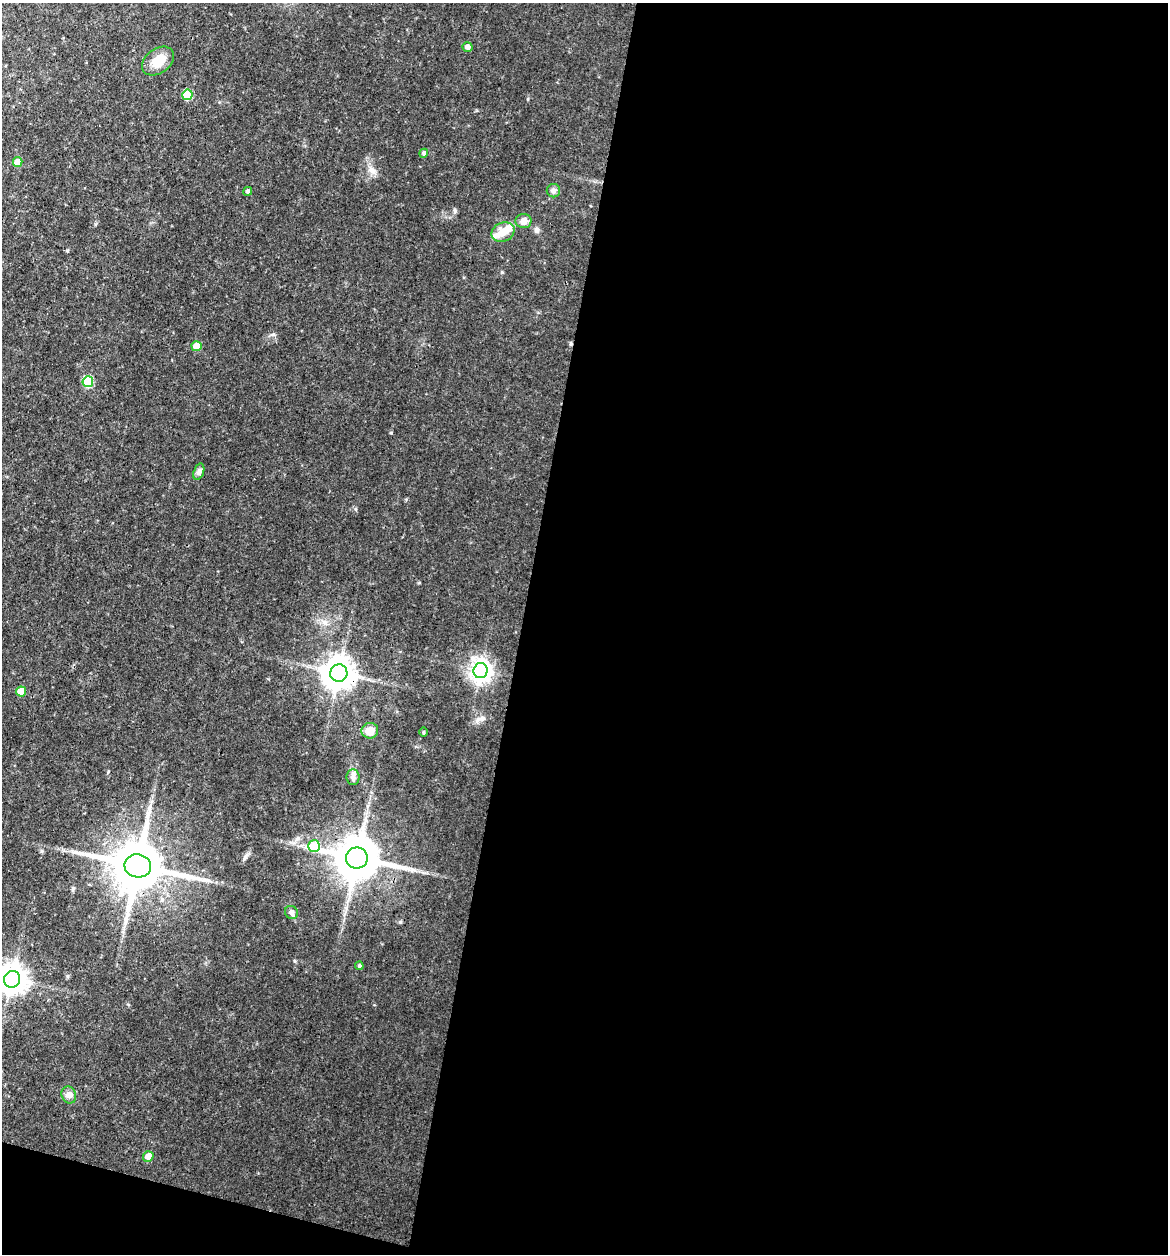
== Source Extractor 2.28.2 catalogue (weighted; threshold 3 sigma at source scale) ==
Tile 16 of 4 x 4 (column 4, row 4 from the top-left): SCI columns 3738-4903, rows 2-1253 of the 5024 x 5008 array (HDU 1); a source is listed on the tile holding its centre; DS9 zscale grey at full resolution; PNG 1170 x 1256 px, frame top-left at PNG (2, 3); each listed source drawn as its Kron ellipse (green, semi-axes under 4 px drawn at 4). Shown black and unused: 57% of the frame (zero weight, under 3 of 4 exposures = <1% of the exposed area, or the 3 px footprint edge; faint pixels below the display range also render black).
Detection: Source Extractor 2.28.2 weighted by HDU 2 'WHT'; one run over the whole footprint, this tile lists its part. Background 0.0942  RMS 0.0091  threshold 0.0409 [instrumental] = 3 sigma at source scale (4.5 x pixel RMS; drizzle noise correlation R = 1.50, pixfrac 1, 0.05/0.05 arcsec/px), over >= 5 px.
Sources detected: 27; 1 inside a brighter object's white glare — neither listed nor drawn; the other 26 listed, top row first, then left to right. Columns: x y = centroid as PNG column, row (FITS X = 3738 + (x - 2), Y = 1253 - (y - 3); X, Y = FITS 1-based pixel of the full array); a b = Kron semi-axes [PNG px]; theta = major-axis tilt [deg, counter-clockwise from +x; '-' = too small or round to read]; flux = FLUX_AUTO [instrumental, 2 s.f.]
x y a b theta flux
468 47 5 5 - 3.4
158 61 18 12 37 11
187 95 5 5 - 27
424 153 5 4 - 1.8
18 162 5 4 - 8
247 191 4 4 - 1.3
553 191 7 6 - 2.3
523 221 8 7 - 4.3
503 232 12 9 26 8.1
197 346 5 5 - 12
88 382 5 5 - 34
199 472 8 5 71 1.9
481 671 7 7 - 430
339 673 9 8 - 1100
21 691 5 5 - 12
370 731 8 8 - 7.8
423 732 4 3 - 0.85
353 777 8 6 -90 2.4
314 846 6 6 - 27
357 858 11 10 - 2700
138 866 13 11 -11 3500
291 912 7 6 - 2.2
359 966 4 4 - 1
12 979 8 8 - 860
69 1095 9 7 -65 3.1
148 1156 5 5 - 6.7
Overlapping masked pixels (flux is a lower limit): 3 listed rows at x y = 339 673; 357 858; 138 866
Isophote crosses this tile's border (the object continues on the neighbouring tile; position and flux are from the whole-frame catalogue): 1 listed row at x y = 12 979
Unlisted compact peaks at least as high as the median listed source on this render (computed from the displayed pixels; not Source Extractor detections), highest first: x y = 455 211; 482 718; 391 433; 502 272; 273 334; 245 857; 355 509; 67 250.